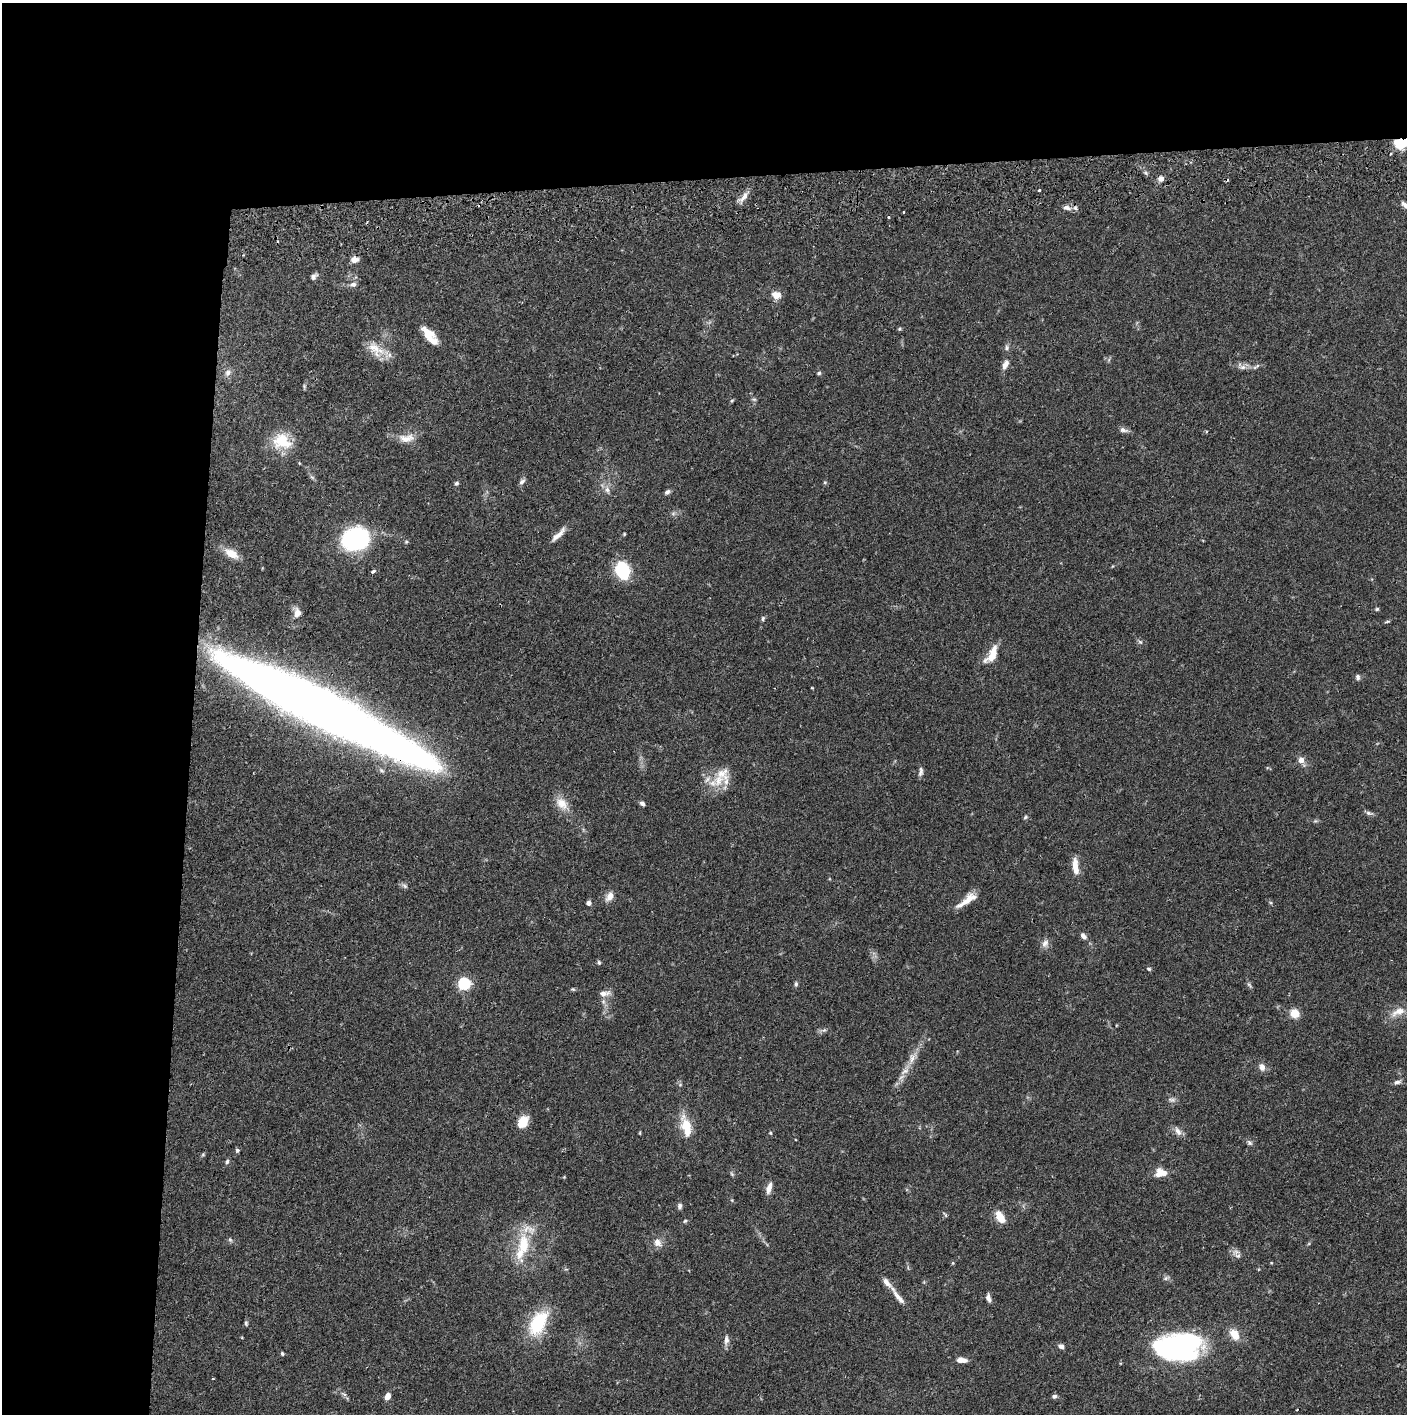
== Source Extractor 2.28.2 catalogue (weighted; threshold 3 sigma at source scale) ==
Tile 1 of 3 x 3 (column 1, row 1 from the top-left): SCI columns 7-1411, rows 2889-4300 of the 4229 x 4358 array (HDU 1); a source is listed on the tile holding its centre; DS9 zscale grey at full resolution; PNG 1409 x 1416 px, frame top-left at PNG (2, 3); no overlay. Shown black and unused: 24% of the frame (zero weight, under 2 of 3 exposures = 3% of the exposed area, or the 3 px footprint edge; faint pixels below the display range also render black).
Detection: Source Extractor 2.28.2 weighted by HDU 2 'WHT'; one run over the whole footprint, this tile lists its part. Background 0.068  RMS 0.0049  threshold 0.0221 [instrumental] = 3 sigma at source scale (4.5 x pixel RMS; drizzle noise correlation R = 1.50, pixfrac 1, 0.05/0.05 arcsec/px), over >= 5 px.
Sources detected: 127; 1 too faint to see at this stretch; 2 inside a brighter object's white glare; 1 cosmic-ray / hot-pixel residue — not listed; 6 inside a brighter listed object's ellipse — not listed separately; the other 117 listed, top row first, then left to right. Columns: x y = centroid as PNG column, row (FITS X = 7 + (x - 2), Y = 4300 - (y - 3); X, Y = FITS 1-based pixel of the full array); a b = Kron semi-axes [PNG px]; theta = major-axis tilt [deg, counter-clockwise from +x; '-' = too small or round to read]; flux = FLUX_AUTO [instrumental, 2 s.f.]
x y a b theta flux
1401 143 15 10 0 12
1146 173 6 4 -71 0.85
1161 179 6 5 - 2.9
1039 190 3 3 - 1.4
744 196 17 7 55 3.4
1405 205 12 5 -40 2.2
1066 208 10 7 -9 2.5
903 212 3 2 - 0.41
888 217 3 3 - 0.54
354 260 9 6 6 3.5
314 276 10 6 44 1.6
353 284 9 6 22 1.9
776 295 10 9 - 4.3
899 329 5 4 - 0.62
429 335 20 8 -51 10
1007 348 7 6 - 1.2
376 349 28 15 -40 9.1
1005 364 13 6 64 3
1242 367 13 7 -36 2.3
228 372 11 8 51 2.2
819 373 6 5 - 0.8
304 386 6 4 -80 0.69
754 399 6 4 -1 0.72
732 400 6 3 20 0.54
1123 430 12 6 -15 1.9
1206 432 4 2 - 0.44
406 438 23 11 3 5.4
282 441 25 20 -17 15
299 463 5 3 - 0.39
312 477 8 4 -36 0.93
522 481 10 5 43 1.4
825 482 5 5 - 0.68
456 483 6 5 - 0.97
607 490 10 8 -78 2.5
667 492 7 5 35 1.3
624 534 5 4 - 0.49
558 535 23 6 44 4
355 539 25 19 16 66
406 542 5 5 - 0.64
231 554 15 8 -31 7.6
622 570 18 12 -75 25
373 571 4 4 - 1.3
1377 609 6 4 17 0.74
297 613 13 8 -85 3.4
763 618 6 5 - 0.92
1387 621 8 3 11 0.58
1140 642 7 5 -43 0.97
992 654 20 8 60 9.3
1358 677 7 5 -81 1.1
812 688 4 3 - 0.33
317 703 170 31 -24 660
1301 760 8 7 - 2.8
921 771 12 5 79 1.6
719 780 23 15 43 11
562 804 20 13 -43 6.5
642 804 6 5 - 1.2
1369 813 11 5 -12 1.3
1025 817 6 4 25 0.75
1075 866 20 7 -84 5.8
405 886 8 5 -48 1.1
610 896 13 8 59 3.7
967 900 26 7 38 6.8
589 903 5 5 - 1.8
1083 936 10 6 -51 2
1045 943 12 8 60 2.5
599 962 6 5 - 0.74
1149 969 6 4 -16 0.75
464 983 6 5 - 69
796 984 6 5 - 0.94
1249 984 9 5 -56 1
573 989 6 4 -2 0.67
604 993 14 7 5 2.9
603 1001 8 6 -89 1.6
1398 1012 23 10 26 6.6
1295 1013 8 7 - 7.7
824 1030 5 5 - 0.91
912 1058 19 9 64 4.9
1262 1067 9 7 -73 2.6
1397 1082 11 5 22 1.5
1172 1100 11 6 -6 1.5
523 1122 12 9 54 8.8
686 1127 26 11 -75 12
1178 1131 13 8 -56 2.7
640 1133 5 3 - 0.42
770 1133 4 4 - 0.51
1250 1143 8 5 -60 1.1
237 1150 5 5 - 0.88
203 1155 6 4 1 0.58
227 1162 6 5 - 1.1
1160 1173 14 10 5 5.4
732 1174 7 4 -45 0.74
564 1177 4 4 - 0.39
769 1188 14 6 72 3.4
680 1206 7 5 -84 1.4
945 1215 8 3 -56 0.59
1000 1217 13 7 -60 7.1
685 1221 5 4 - 0.61
230 1240 6 4 -2 0.79
658 1243 13 10 -52 3.4
523 1245 33 16 87 18
1235 1252 10 7 15 2.2
953 1263 5 3 - 0.51
1166 1278 7 4 45 0.95
898 1297 24 6 -51 3.9
988 1298 11 5 -75 1.7
246 1323 7 4 -81 0.78
538 1323 34 19 61 23
1235 1334 13 9 -60 6.4
726 1340 13 6 87 2.2
1061 1346 6 5 - 1.7
1179 1347 44 24 4 100
282 1353 5 4 - 0.63
961 1360 12 6 -8 3.1
344 1394 8 4 -36 1.1
387 1396 6 5 - 4
1054 1396 6 5 - 1.1
1297 1409 2 2 - 0.39
Overlapping masked pixels (flux is a lower limit): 2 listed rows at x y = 1401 143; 317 703
Isophote crosses this tile's border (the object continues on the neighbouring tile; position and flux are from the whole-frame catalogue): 3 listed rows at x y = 1401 143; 1405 205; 1398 1012